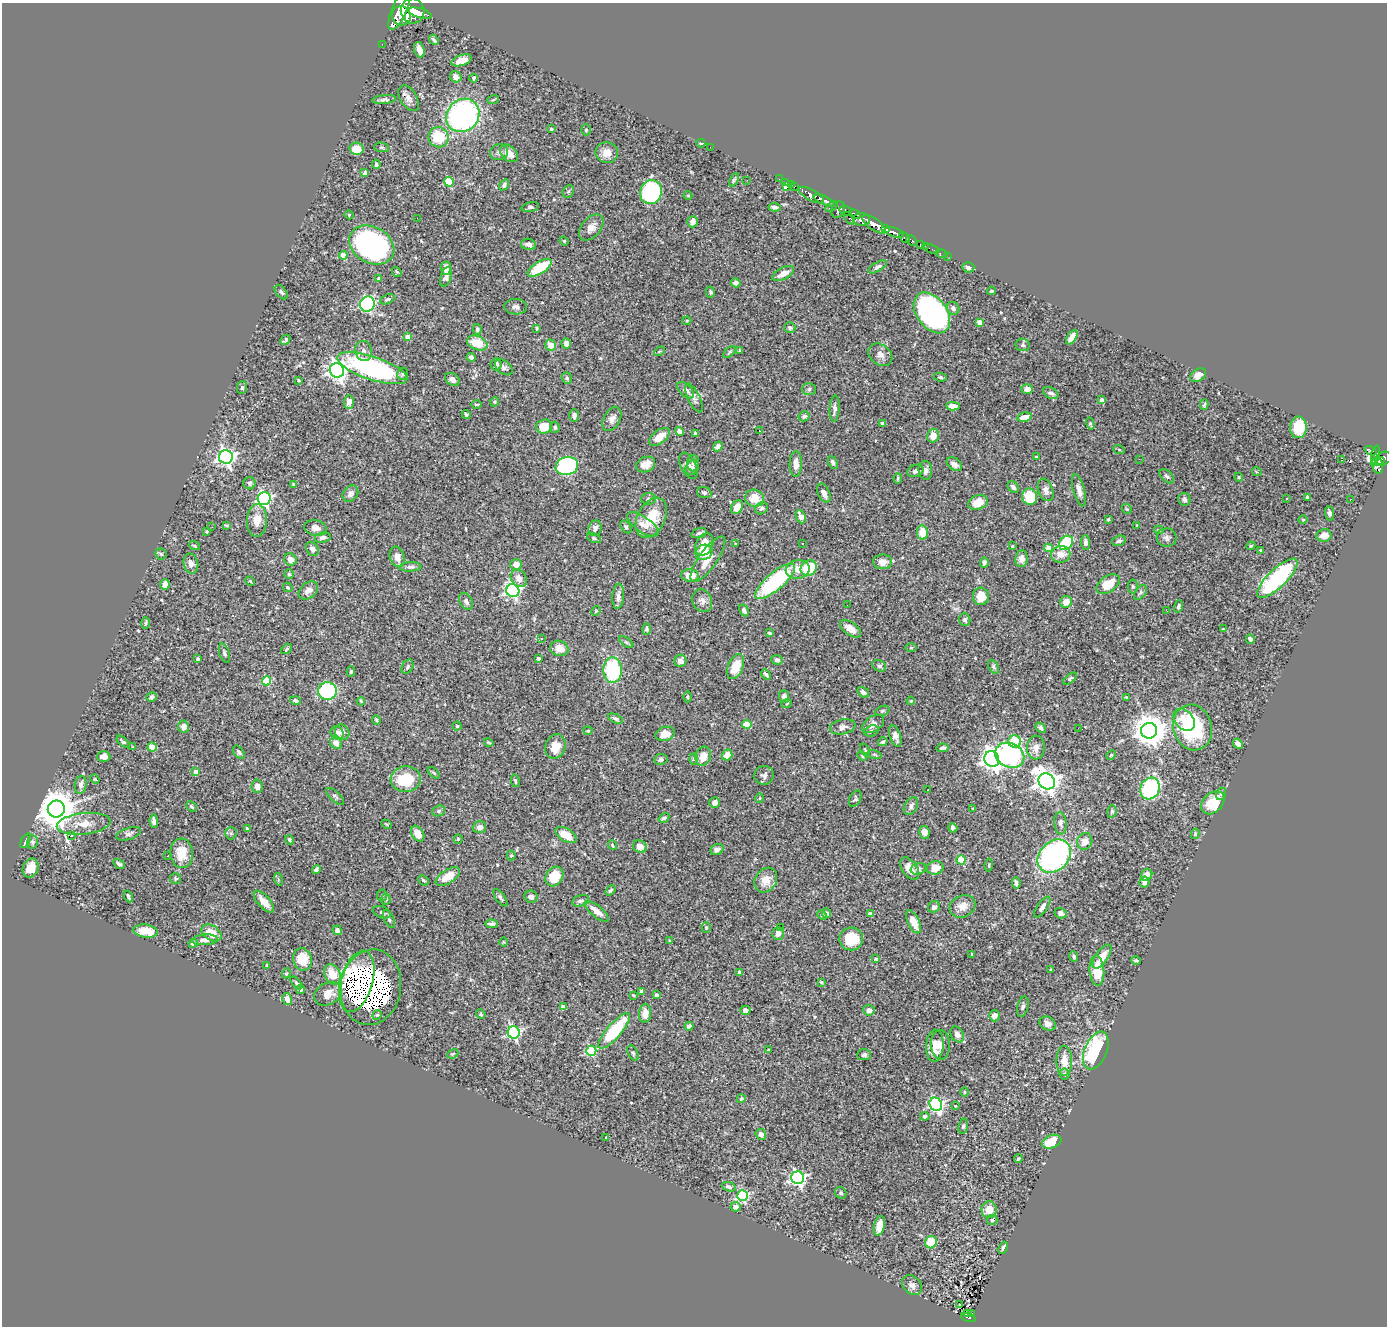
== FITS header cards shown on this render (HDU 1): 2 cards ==
NAXIS1  =                 1385
NAXIS2  =                 1324

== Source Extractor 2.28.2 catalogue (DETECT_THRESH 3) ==
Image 1385 x 1324 px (HDU 1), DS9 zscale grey, 1 PNG px = 1 image px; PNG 1389 x 1328 px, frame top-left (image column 1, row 1324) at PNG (2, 3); each listed source drawn as its Kron ellipse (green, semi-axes under 4 px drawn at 4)
Background 1.16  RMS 0.025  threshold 0.0745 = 3 sigma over >= 5 px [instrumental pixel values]
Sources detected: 530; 1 with non-positive FLUX_AUTO (blend fragments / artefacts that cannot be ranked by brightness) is neither listed nor drawn; of the other 529, the 500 brightest by FLUX_AUTO listed and drawn (29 fainter detections omitted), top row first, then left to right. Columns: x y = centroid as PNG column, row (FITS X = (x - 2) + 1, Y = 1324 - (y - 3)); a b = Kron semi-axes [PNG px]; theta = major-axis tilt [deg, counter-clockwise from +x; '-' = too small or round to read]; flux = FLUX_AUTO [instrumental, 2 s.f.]
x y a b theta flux
399 10 22 7 67 6400
413 11 12 12 - 6200
420 13 12 4 -16 2700
401 16 10 9 - 3900
434 40 5 3 - 3.1
382 44 2 2 - 13
419 50 8 5 -72 12
461 60 11 5 18 14
456 77 6 5 - 9.6
474 78 4 4 - 3
409 98 14 8 -58 9.8
384 100 12 4 6 4.7
493 100 6 3 20 1.7
463 115 18 15 47 420
551 129 4 3 - 2.4
586 130 5 4 - 2.4
439 137 10 10 - 61
701 143 4 3 - 1.7
381 147 7 5 -6 2.9
710 147 2 2 - 18
356 149 7 6 - 27
499 152 9 8 - 7.2
509 153 10 7 -42 18
607 153 11 10 - 18
376 164 5 4 - 3.2
365 173 4 3 - 6.5
779 179 2 2 - 14
734 180 7 4 65 2.8
747 180 3 2 - 1.9
449 182 5 4 - 83
785 182 3 3 - 22
791 184 3 2 - 25
504 185 6 4 55 4.4
794 186 4 2 - 39
787 187 4 3 - 70
568 191 7 5 66 2.9
651 192 12 10 70 200
688 195 4 4 - 1.6
811 195 14 5 -29 2700
824 200 11 3 -24 2000
530 207 9 4 14 3.9
775 207 6 4 -7 4.9
832 207 6 4 36 470
838 210 8 6 65 1100
845 211 6 4 -23 770
855 214 6 3 -29 600
349 215 4 4 - 1.9
417 218 3 2 - 2
849 218 7 4 -52 370
861 220 8 6 -5 1800
692 222 6 5 - 11
874 224 14 5 -36 4600
591 227 15 9 49 12
886 229 4 3 - 800
894 232 10 4 -19 2200
904 238 6 3 -50 480
912 240 6 3 -45 240
564 241 4 4 - 1.6
529 244 8 5 -12 8
372 245 24 18 -30 400
920 245 4 3 - 65
925 246 2 2 - 11
932 249 8 2 -22 19
941 253 6 2 -18 21
343 255 4 4 - 32
947 256 2 2 - 6.8
878 267 10 4 30 4.9
968 267 6 5 - 6.8
446 268 7 5 -85 14
540 268 13 6 32 70
397 272 5 3 - 2.2
783 274 12 5 28 13
446 277 10 5 72 9
379 279 4 3 - 3.1
736 283 5 4 - 4.9
991 291 4 3 - 2
281 292 8 5 -51 3.8
710 292 6 4 -77 2.8
387 299 7 4 25 3.1
367 304 8 7 - 310
516 307 11 7 -2 7.1
953 308 6 6 - 6.1
932 313 23 15 -53 530
687 321 4 3 - 1.9
979 322 4 4 - 14
537 328 3 3 - 2.2
790 328 5 5 - 4.8
477 329 5 4 - 3.5
408 337 4 4 - 20
1072 337 8 4 58 12
285 340 5 3 - 2.9
477 343 10 7 -22 38
566 343 5 4 - 9.4
551 345 5 5 - 21
1023 345 7 6 - 3.8
740 350 3 3 - 1.8
364 351 10 8 -75 8
660 351 6 3 31 1.6
729 352 7 3 43 2.4
880 355 13 10 -38 11
471 357 4 4 - 4.2
496 364 6 5 - 6.4
504 367 10 6 -37 4.9
372 368 37 11 -18 280
337 370 7 7 - 890
403 374 6 5 - 4.2
1198 375 9 6 33 11
940 377 6 4 -10 3.1
567 378 6 5 - 3.4
452 379 8 6 -35 8.1
298 380 3 3 - 2
242 388 6 5 - 3
809 389 7 6 - 3.7
1027 389 6 5 - 11
686 390 10 5 -45 9.6
1051 393 8 5 -26 6.1
694 398 16 6 -64 6.7
1102 400 4 4 - 11
349 402 7 5 87 10
494 402 5 3 - 1.8
476 404 5 3 - 1.7
1204 405 5 4 - 2.6
953 406 7 4 -3 14
835 408 13 5 86 7
466 414 5 3 - 2.2
574 416 6 5 - 6.2
804 416 6 5 - 3.7
1024 417 7 4 12 12
612 419 13 8 62 9.9
883 423 4 3 - 3.9
1090 423 6 4 -74 2.6
544 426 8 7 - 31
555 427 5 5 - 3.9
1298 427 11 8 86 65
679 431 5 4 - 8.7
759 431 3 2 - 3.3
695 434 4 3 - 2.7
933 436 7 5 74 16
659 437 12 6 38 20
718 446 5 4 - 7
1119 450 6 3 -20 1.5
1371 451 6 3 -22 310
1376 455 9 4 79 390
226 457 7 6 - 680
1036 457 3 3 - 1.8
1383 458 8 6 32 890
1139 459 3 2 - 1.6
1341 460 3 2 - 160
1377 461 7 2 18 410
833 462 7 4 -64 4.4
693 463 8 6 86 4.6
646 464 10 7 22 17
796 464 13 6 88 14
954 464 8 5 -35 9.2
567 466 11 9 15 270
688 466 14 7 -64 9.3
1378 466 9 5 -76 550
692 468 8 6 57 4.9
925 470 9 7 -86 7.9
915 471 8 6 21 5.7
1257 472 4 2 - 2.5
1167 476 9 5 -44 4.1
1239 477 4 4 - 1.9
898 478 5 3 - 2.3
249 483 6 6 - 3.2
294 485 4 4 - 5.8
1013 487 6 5 - 5
1046 490 12 7 -68 8.2
1079 490 16 6 -75 10
704 493 7 5 -20 4.2
824 493 10 5 -65 9.6
350 494 9 7 50 9.4
1030 497 8 7 - 48
1308 497 4 3 - 4.3
755 498 9 8 - 30
264 499 6 6 - 330
649 499 7 5 2 4.2
1184 499 6 6 - 4.1
1286 499 3 2 - 1.9
1350 499 3 2 - 1.8
978 502 10 7 22 24
737 507 7 5 61 21
761 508 7 5 32 3.6
1127 509 5 5 - 2.1
1329 513 7 4 -83 5.3
801 517 7 4 -67 12
651 518 21 13 62 48
1108 519 3 3 - 2.2
257 520 16 10 87 22
1303 520 4 4 - 2
643 524 18 7 -35 15
226 525 4 3 - 1.9
1137 525 3 3 - 3.2
212 527 2 2 - 3.3
626 527 7 4 -55 3.7
315 528 11 7 -13 10
595 528 8 6 72 6.4
1159 530 5 3 - 2.5
207 531 3 3 - 3.2
699 533 8 4 15 4.3
922 533 7 5 -81 27
1324 535 7 6 - 21
323 537 8 5 12 5.5
594 538 7 4 -22 2.5
1167 538 10 9 - 7.5
1119 541 7 5 18 4.3
803 543 3 2 - 1.9
1066 543 8 6 47 78
1085 543 7 4 -85 5.8
704 544 12 8 64 32
736 544 3 2 - 1.7
194 546 6 3 -20 1.9
1012 546 3 3 - 1.7
1251 546 4 3 - 1.8
1049 548 4 4 - 33
312 549 7 6 - 7.7
1261 550 4 3 - 2.3
704 552 9 7 25 22
161 554 6 5 - 3.2
1061 554 9 8 - 19
397 557 10 7 -70 13
290 559 6 6 - 8.9
708 559 27 9 55 23
1021 559 8 6 82 9.6
883 562 9 7 0 12
984 562 5 4 - 4.4
191 564 10 7 -77 10
516 564 6 5 - 14
410 567 11 4 3 5
809 568 8 7 - 70
798 569 12 9 11 18
289 574 4 4 - 2.6
690 575 8 6 -6 29
519 578 9 7 -50 13
1277 578 26 9 44 230
250 581 5 4 - 1.7
775 581 25 8 40 190
1108 584 13 8 35 36
165 585 5 4 - 13
1133 586 7 5 -87 2.4
288 587 5 4 - 2.2
308 590 11 7 40 11
513 591 7 6 - 400
1140 592 8 5 54 4
618 596 13 6 85 9.2
981 596 9 8 - 24
466 601 9 6 -62 6.6
702 601 12 9 -66 9.7
1066 602 6 5 - 17
847 605 2 2 - 3.7
1178 606 6 4 72 3.5
744 610 6 4 -61 5.8
596 611 5 4 - 2.1
1167 611 3 2 - 2.2
965 620 6 5 - 5.2
146 623 5 3 - 2.3
646 629 6 4 89 3
850 629 12 6 -35 16
1223 629 4 3 - 1.7
769 633 3 3 - 4.2
542 639 3 3 - 4.8
1250 639 4 4 - 4.1
626 642 8 4 -35 2.7
559 648 9 7 -18 19
911 648 6 4 1 1.7
287 649 6 4 37 2.2
224 653 10 5 -72 4.2
538 658 3 3 - 2.6
198 659 3 3 - 2.2
777 660 5 5 - 5.4
680 661 6 6 - 8.3
879 666 7 5 -27 3.8
407 667 7 5 58 3.3
736 667 13 7 68 40
993 667 7 5 -61 3.7
613 670 13 9 -88 130
351 671 5 4 - 2
766 674 6 3 -49 3.3
1070 679 8 4 38 3
267 681 4 4 - 74
327 691 9 9 - 180
863 692 6 4 -32 7.1
784 696 6 5 - 7.1
151 697 5 4 - 5
688 697 5 4 - 2.4
1126 697 4 3 - 1.7
295 701 5 4 - 3.6
361 701 4 3 - 2.1
911 701 4 3 - 1.5
787 703 5 3 - 1.6
882 711 7 4 19 2.7
615 719 8 4 -27 4.3
376 720 5 3 - 2.1
1184 720 13 9 -48 16
747 724 4 4 - 58
873 724 12 7 32 11
183 726 6 5 - 11
457 726 4 4 - 1.9
843 727 13 7 11 8.5
1041 728 6 4 -42 4
1078 728 2 2 - 3.3
1193 728 23 19 -74 160
588 731 4 3 - 1.8
871 731 7 5 19 4
1149 731 8 8 - 3100
342 732 8 7 - 10
337 733 7 6 - 7.7
665 734 10 7 15 19
895 736 11 5 -72 7.7
123 742 7 3 -41 3.2
489 742 5 3 - 2
883 742 5 4 - 3.3
1015 742 6 6 - 110
336 743 6 5 - 14
1238 744 5 4 - 6.3
133 747 4 3 - 1.6
152 747 4 4 - 51
555 747 12 10 73 24
1036 747 12 9 86 12
942 748 6 3 11 3.2
865 750 7 3 -58 1.8
239 752 7 5 -51 4.2
874 754 7 3 -19 1.8
727 755 5 5 - 19
1010 755 15 12 -24 190
1111 755 5 4 - 1.9
703 756 10 7 71 20
862 756 5 4 - 2
104 757 6 5 - 9.1
661 759 6 5 - 4.2
694 759 5 3 - 1.8
992 759 8 7 - 1200
196 772 4 4 - 14
434 773 7 3 -43 2.4
764 775 10 9 - 7.3
95 779 5 4 - 2.1
406 779 15 12 3 62
515 781 6 3 -78 2.8
1047 781 8 7 - 1500
81 785 9 6 81 6.7
257 786 7 5 -80 8.8
1150 788 11 9 63 160
928 790 3 2 - 2
1221 794 6 5 - 3.6
335 796 11 5 -42 3.5
760 798 5 3 - 1.5
855 799 9 5 65 3.7
715 803 5 5 - 7.2
1213 803 13 9 43 49
911 806 10 6 63 7.1
191 807 6 4 -44 2.9
56 809 8 8 - 5300
973 809 3 3 - 2.1
439 811 6 5 - 3.4
1112 811 6 5 - 2.8
664 818 6 4 34 4.9
154 821 7 4 -86 6.3
1060 823 11 6 -84 6.6
84 824 27 10 6 27
386 824 5 3 - 1.7
479 827 7 6 - 8.3
953 828 5 4 - 4.2
247 829 3 3 - 4.5
924 832 6 5 - 7.6
231 833 6 6 - 3.2
129 834 13 6 17 5.6
418 834 8 6 -58 18
1195 834 5 4 - 2.6
72 835 3 3 - 5.4
566 835 11 6 -32 27
458 839 4 4 - 2.4
290 840 5 4 - 3
26 841 8 4 62 3.2
33 842 6 5 - 3.9
1085 842 8 7 - 14
612 845 5 3 - 2
640 847 7 6 - 14
717 849 7 5 29 8.7
182 853 15 11 -85 31
168 856 3 3 - 3.5
511 856 5 4 - 2
1054 856 19 14 45 400
961 860 4 4 - 80
119 864 6 4 -30 3.4
989 865 6 4 84 2.1
31 868 10 7 68 20
935 868 8 6 12 21
316 869 5 3 - 3.8
910 869 13 7 -54 17
918 869 8 5 15 4
1147 875 6 5 - 13
448 877 14 6 33 27
554 877 10 8 54 40
176 879 5 5 - 2.9
278 879 6 4 -73 2.1
423 880 6 4 -43 3.3
766 880 13 10 55 21
1145 882 5 5 - 5.2
1016 883 6 4 -83 4.4
610 890 6 3 51 2.8
382 895 6 5 - 3.1
128 896 6 2 -66 2.7
531 897 6 6 - 7.8
500 898 10 4 -53 4.9
386 899 5 5 - 3.5
581 901 9 5 15 4.7
264 902 13 6 -48 18
962 906 13 10 27 16
934 907 6 5 - 5.7
1042 907 12 5 55 7.2
597 911 15 6 -39 17
382 912 9 5 -22 3.8
827 913 5 4 - 4.2
1060 913 6 5 - 6.3
870 914 4 3 - 13
822 915 5 4 - 3.1
389 919 9 5 -64 3.9
913 922 12 5 -63 21
492 924 6 3 -2 4.8
706 927 5 4 - 2.9
780 927 3 2 - 2.7
337 930 5 4 - 5.3
146 931 12 6 -8 28
211 933 11 7 -32 24
778 933 6 5 - 8.1
851 939 12 11 - 47
205 940 13 5 4 8.8
670 941 4 3 - 1.8
503 942 5 3 - 1.5
193 943 5 4 - 4.5
972 954 4 4 - 1.7
1074 956 5 3 - 2.9
1102 957 14 6 56 22
303 959 11 9 -75 38
876 959 4 3 - 1.8
1136 960 5 3 - 2.6
267 966 4 3 - 2
1051 970 3 3 - 3.4
1097 971 15 7 -86 45
740 972 4 3 - 6.3
286 973 5 4 - 1.8
332 974 11 7 -66 31
357 981 31 16 74 820
821 982 3 3 - 1.9
296 983 7 4 -47 3
371 987 38 30 80 2300
300 989 4 4 - 3.9
642 991 4 3 - 4.6
328 994 15 11 28 20
633 995 4 3 - 1.5
657 995 4 4 - 4.4
287 999 6 4 -75 13
563 1007 4 4 - 12
1023 1007 10 5 75 4.4
745 1010 5 4 - 7.3
869 1010 6 5 - 8.5
645 1013 9 6 84 17
481 1014 5 4 - 2.2
377 1015 5 4 - 2.1
994 1016 5 5 - 9.2
1048 1024 8 6 -26 8.1
689 1026 4 4 - 22
614 1031 22 7 49 110
514 1032 6 6 - 290
957 1034 8 6 -59 8.9
940 1045 15 9 -87 15
935 1046 16 8 86 18
768 1050 3 3 - 2.5
591 1051 5 5 - 150
1096 1051 20 11 67 210
633 1053 8 5 -62 3.3
453 1054 6 4 22 2.2
864 1055 7 5 2 4.2
1064 1061 15 8 -90 22
1065 1074 6 5 - 3.7
964 1092 5 3 - 1.5
741 1099 4 3 - 2.4
936 1104 7 6 - 350
955 1106 3 3 - 1.6
925 1116 5 4 - 3.3
963 1126 7 5 82 3.3
761 1134 5 5 - 7.3
606 1137 3 2 - 1.7
1052 1142 10 6 21 49
1018 1158 4 3 - 1.8
798 1178 6 6 - 440
729 1187 7 4 -19 4.3
841 1193 6 5 - 3.6
742 1196 5 5 - 230
736 1207 5 4 - 10
989 1210 8 7 - 28
992 1220 5 5 - 2.8
879 1226 10 5 77 22
931 1242 6 6 - 39
1003 1248 6 3 68 3.8
912 1285 11 8 -45 8.3
960 1304 3 2 - 3
971 1313 3 2 - 21
967 1314 4 2 - 18
968 1318 8 3 -18 130
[29 fainter detections neither listed nor drawn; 1 non-positive-flux detection neither listed nor drawn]